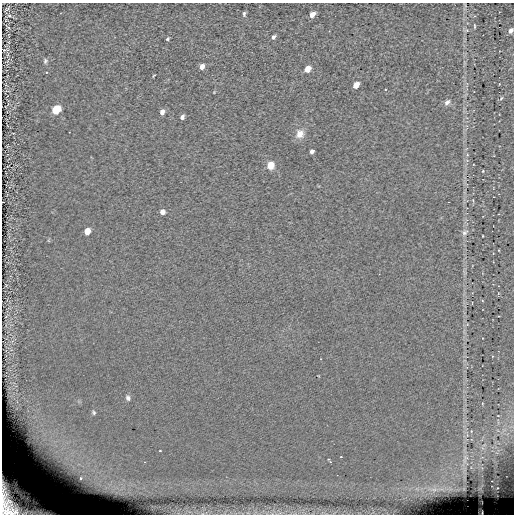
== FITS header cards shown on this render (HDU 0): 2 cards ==
NAXIS1  =                  512 / length of data axis 1
NAXIS2  =                  512 / length of data axis 2

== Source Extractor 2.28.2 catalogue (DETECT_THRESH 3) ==
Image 512 x 512 px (HDU 0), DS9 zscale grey, 1 PNG px = 1 image px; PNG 516 x 516 px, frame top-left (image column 1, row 512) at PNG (2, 3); no overlay
Background -0.202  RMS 5.2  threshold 15.7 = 3 sigma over >= 5 px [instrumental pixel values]
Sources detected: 40; all 40 listed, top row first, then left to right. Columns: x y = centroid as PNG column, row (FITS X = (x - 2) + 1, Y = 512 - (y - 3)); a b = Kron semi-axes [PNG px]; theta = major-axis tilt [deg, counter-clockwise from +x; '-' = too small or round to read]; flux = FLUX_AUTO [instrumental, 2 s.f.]
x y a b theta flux
7 9 6 2 42 440
244 14 5 3 - 550
312 14 5 4 - 2800
9 16 6 4 -1 480
474 26 7 3 -85 410
8 27 4 2 - 240
467 30 6 5 - 610
511 30 6 5 - 1400
273 37 5 4 - 760
167 39 5 3 - 430
5 50 8 3 7 470
45 61 6 5 - 680
202 66 6 5 - 1900
307 69 6 4 51 4700
46 72 3 2 - 250
154 76 3 2 - 270
356 85 6 4 46 3800
501 98 6 3 54 350
447 102 8 6 43 1100
56 109 7 5 50 10000
162 112 6 5 - 1600
182 117 5 4 - 1000
300 134 12 10 68 3300
312 151 4 4 - 1100
467 155 5 3 - 310
270 165 7 6 - 5200
483 171 3 2 - 250
162 212 5 5 - 1700
87 231 6 6 - 2800
465 232 9 6 38 970
128 398 8 6 -63 1000
94 412 6 5 - 600
160 451 3 2 - 220
341 457 2 2 - 260
329 460 6 3 -56 580
464 461 17 6 75 2900
80 478 5 4 - 1000
497 488 3 3 - 250
434 490 10 6 0 2100
15 502 42 28 -32 51000
At the frame edge (FLAGS 8, measured only in part): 2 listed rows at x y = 511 30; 15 502